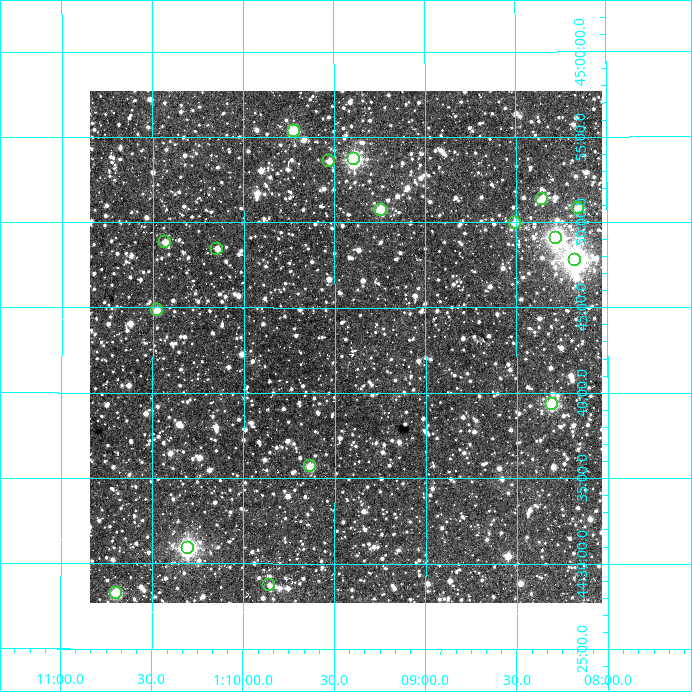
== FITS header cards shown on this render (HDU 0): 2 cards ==
NAXIS1  =                  512
NAXIS2  =                  512

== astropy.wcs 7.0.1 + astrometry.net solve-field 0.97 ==
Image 512 x 512 px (HDU 0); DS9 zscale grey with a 90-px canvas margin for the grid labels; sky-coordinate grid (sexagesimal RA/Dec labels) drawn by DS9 from the SOLVED WCS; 17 Tycho-2 reference stars matched to detected sources circled (green)
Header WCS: RA---TAN/DEC--TAN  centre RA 01:09:26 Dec +44:43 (17.36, +44.71 deg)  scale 3.52 arcsec/px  FOV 30.0' x 30.0'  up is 0 deg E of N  parity normal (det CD < 0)
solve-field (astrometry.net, Tycho-2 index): VERIFIED the header's WCS against the Tycho-2 star catalogue (17 matches, 0 conflicts) and refined it, rather than solving blind
Solved WCS: RA---TAN-SIP/DEC--TAN-SIP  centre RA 01:09:26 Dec +44:43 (17.36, +44.71 deg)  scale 3.52 arcsec/px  FOV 30.0' x 30.0'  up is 0 deg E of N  parity normal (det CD < 0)
The solver's refit moves the header's centre by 0.17 arcsec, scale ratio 1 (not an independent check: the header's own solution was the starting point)
Tycho-2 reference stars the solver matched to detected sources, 17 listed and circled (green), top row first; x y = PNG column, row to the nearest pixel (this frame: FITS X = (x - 90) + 1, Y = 512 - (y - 91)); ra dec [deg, ICRS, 3 dp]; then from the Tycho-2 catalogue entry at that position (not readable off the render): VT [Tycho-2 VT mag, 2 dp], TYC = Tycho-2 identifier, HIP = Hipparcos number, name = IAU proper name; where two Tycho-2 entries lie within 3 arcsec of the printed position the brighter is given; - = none
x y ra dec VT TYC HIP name
294 131 17.431 +44.923 10.63 2811-428-1 - -
354 159 17.347 +44.895 9.53 2811-658-1 - -
329 161 17.382 +44.893 11.85 2811-248-1 - -
542 199 17.090 +44.856 11.38 2811-752-1 - -
578 208 17.039 +44.847 11.47 2811-1152-1 - -
381 210 17.311 +44.845 11.07 2811-154-1 - -
515 223 17.126 +44.832 11.44 2811-944-1 - -
556 238 17.071 +44.818 8.83 2811-182-1 - -
165 242 17.608 +44.814 11.62 2812-1427-1 - -
217 249 17.536 +44.808 12.00 2812-345-1 - -
575 260 17.044 +44.796 7.43 2811-938-1 5327 -
157 310 17.619 +44.747 11.68 2812-697-1 - -
552 404 17.076 +44.655 9.70 2811-120-1 - -
310 466 17.408 +44.595 11.48 2811-482-1 - -
188 548 17.576 +44.515 9.24 2812-1417-1 5492 -
269 585 17.464 +44.479 12.64 2811-894-1 - -
116 593 17.674 +44.471 10.75 2812-2251-1 - -